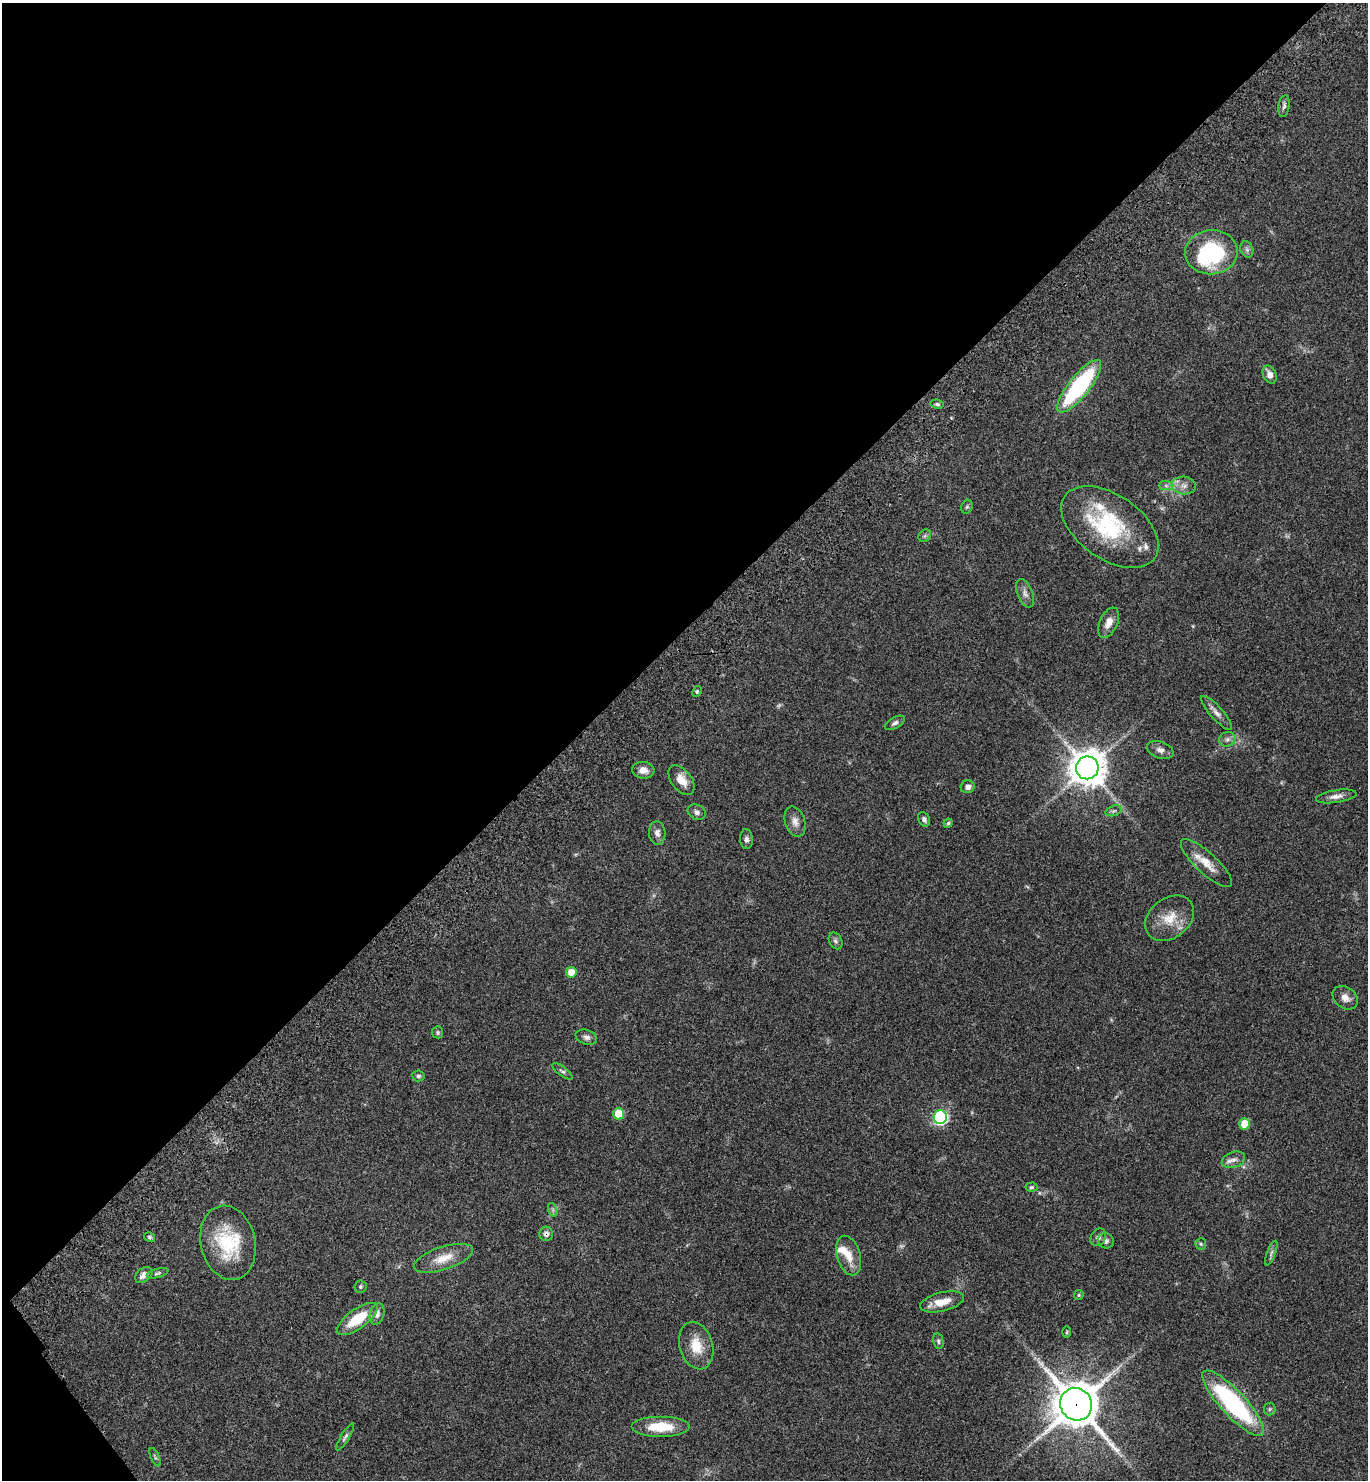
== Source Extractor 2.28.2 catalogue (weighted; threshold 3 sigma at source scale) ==
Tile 5 of 4 x 4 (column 1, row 2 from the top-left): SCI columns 385-1750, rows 3054-4531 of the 6092 x 6110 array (HDU 1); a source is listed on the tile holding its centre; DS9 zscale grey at full resolution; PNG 1370 x 1482 px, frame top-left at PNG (2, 3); each listed source drawn as its Kron ellipse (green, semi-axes under 4 px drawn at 4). Shown black and unused: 43% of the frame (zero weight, under 3 of 4 exposures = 6% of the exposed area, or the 3 px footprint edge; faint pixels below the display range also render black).
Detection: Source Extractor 2.28.2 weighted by HDU 2 'WHT'; one run over the whole footprint, this tile lists its part. Background 0.0616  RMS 0.0057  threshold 0.0256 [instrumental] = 3 sigma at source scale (4.5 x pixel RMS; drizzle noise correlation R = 1.50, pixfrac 1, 0.05/0.05 arcsec/px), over >= 5 px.
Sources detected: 78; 2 too faint to see at this stretch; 2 inside a brighter object's white glare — neither listed nor drawn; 4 inside a brighter listed object's ellipse — not listed separately; the other 70 listed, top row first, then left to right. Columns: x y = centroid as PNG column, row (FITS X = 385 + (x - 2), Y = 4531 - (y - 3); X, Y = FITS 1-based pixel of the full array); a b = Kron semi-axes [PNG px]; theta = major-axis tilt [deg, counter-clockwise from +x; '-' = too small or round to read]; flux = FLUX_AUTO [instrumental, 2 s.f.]
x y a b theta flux
1284 106 11 5 81 1.7
1247 249 8 6 -69 1.6
1211 252 26 22 5 37
1270 375 9 6 -66 3.6
1079 386 32 10 51 66
937 404 6 4 -10 1
1184 485 12 9 -4 3.5
1166 486 7 4 -1 1.2
967 507 7 5 68 0.99
1110 527 55 32 -35 51
925 536 7 5 45 1.1
1025 593 15 7 -68 3
1109 623 16 9 66 5.2
697 691 6 4 63 0.79
1216 713 22 6 -48 3.3
895 723 11 5 30 1.7
1227 739 8 7 - 2
1160 750 14 8 -18 3
1087 768 11 11 - 1100
643 770 11 8 -5 4.1
681 780 17 10 -53 6.7
968 787 7 6 - 2.6
1336 796 20 6 9 3.5
1114 811 8 5 19 1.3
697 812 9 7 -26 1.9
924 819 7 5 -62 1.8
795 822 15 10 -73 4
948 823 5 4 - 0.77
657 833 12 8 -86 2.9
746 839 10 6 -86 1.9
1206 863 33 10 -43 8.7
1169 918 26 20 38 13
835 941 9 6 -62 1.4
571 972 5 5 - 8.6
1345 998 14 10 -38 4
438 1032 6 5 - 0.91
586 1037 11 7 -18 2.2
562 1071 12 4 -37 1.4
418 1076 6 5 - 1
618 1114 6 5 - 14
940 1117 7 6 - 99
1244 1124 6 5 - 10
1233 1160 12 7 18 3.2
1032 1187 6 4 4 0.84
553 1210 7 4 -72 1.2
546 1234 7 6 - 2.1
149 1237 6 4 -34 0.89
1098 1237 9 7 56 1.9
1106 1241 8 7 - 1.8
228 1243 37 27 -77 32
1201 1244 6 5 - 0.86
1271 1253 13 3 70 1.4
849 1256 20 11 -74 8
443 1258 31 11 18 9.7
158 1273 11 4 14 1.2
144 1275 10 6 38 3.3
360 1287 6 6 - 1
1079 1295 5 4 - 0.73
942 1302 22 9 13 8.7
377 1314 11 7 73 2.8
357 1319 24 9 36 17
1067 1332 6 4 88 0.61
938 1341 8 5 -80 1.2
696 1346 24 16 -74 12
1233 1403 43 12 -47 79
1076 1404 17 15 -52 1900
1270 1409 6 6 - 1
660 1427 29 10 0 16
345 1437 15 4 59 1.6
155 1457 10 4 -67 0.99
Overlapping masked pixels (flux is a lower limit): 3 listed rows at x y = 1110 527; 546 1234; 1076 1404